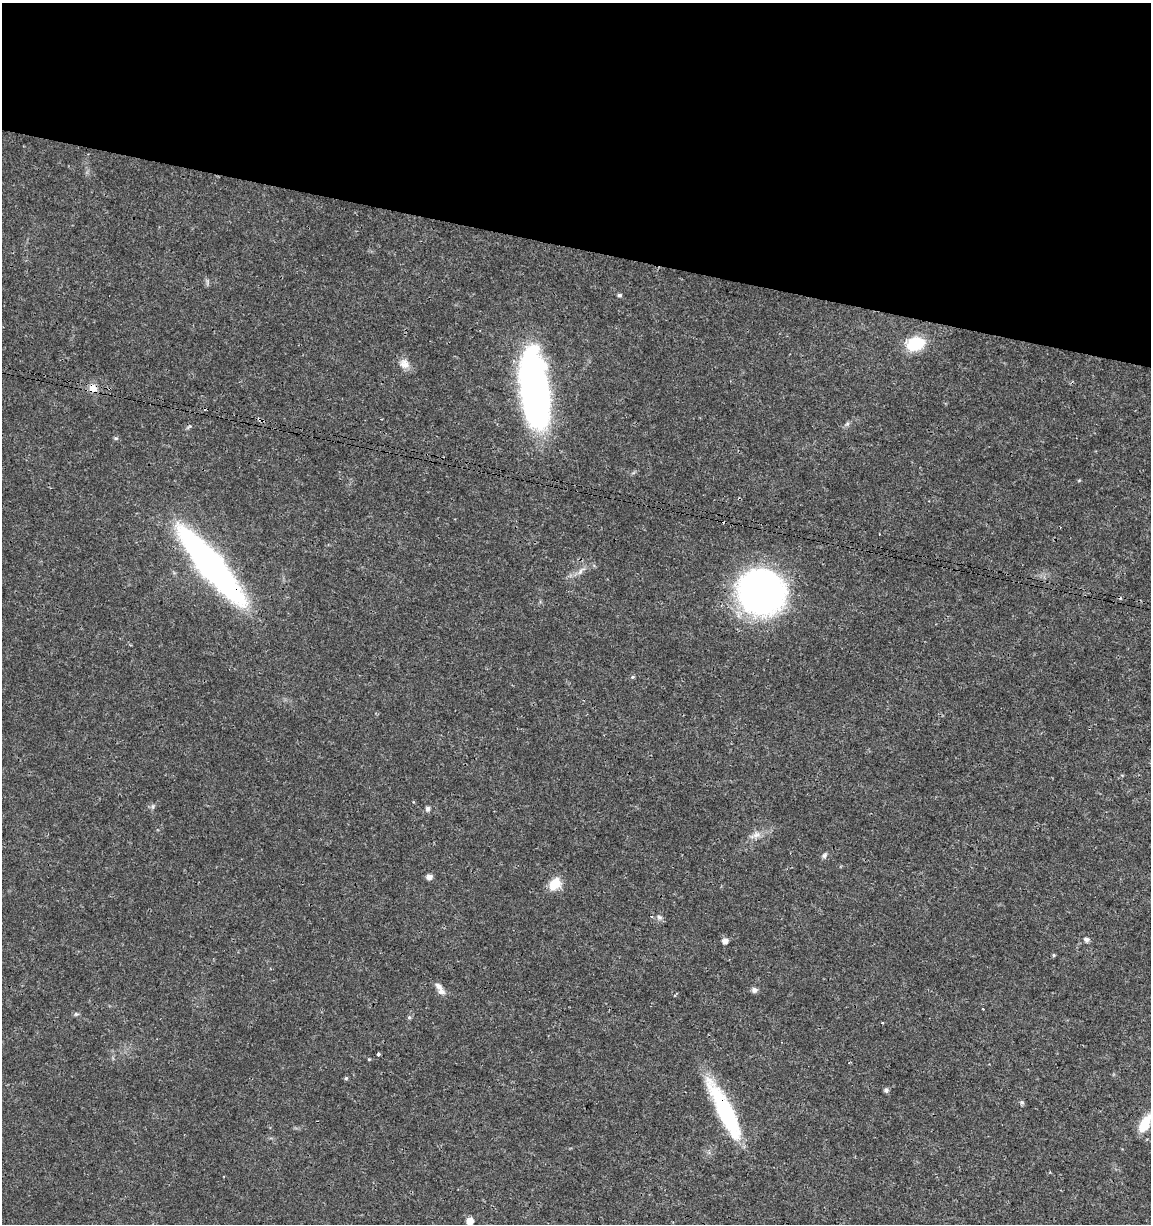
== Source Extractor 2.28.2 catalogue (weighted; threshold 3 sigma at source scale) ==
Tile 2 of 4 x 4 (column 2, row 1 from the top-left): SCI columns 1374-2522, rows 3675-4896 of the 5104 x 4898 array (HDU 1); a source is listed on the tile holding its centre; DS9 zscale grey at full resolution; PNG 1153 x 1226 px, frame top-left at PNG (2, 3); no overlay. Shown black and unused: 20% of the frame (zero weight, under 3 of 4 exposures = <1% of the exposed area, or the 3 px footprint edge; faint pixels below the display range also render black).
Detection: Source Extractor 2.28.2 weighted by HDU 2 'WHT'; one run over the whole footprint, this tile lists its part. Background 0.0189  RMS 0.0018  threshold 0.00796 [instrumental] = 3 sigma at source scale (4.5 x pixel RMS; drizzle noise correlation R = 1.50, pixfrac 1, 0.0396/0.0396 arcsec/px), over >= 5 px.
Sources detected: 35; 2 cosmic-ray / hot-pixel residue — not listed; the other 33 listed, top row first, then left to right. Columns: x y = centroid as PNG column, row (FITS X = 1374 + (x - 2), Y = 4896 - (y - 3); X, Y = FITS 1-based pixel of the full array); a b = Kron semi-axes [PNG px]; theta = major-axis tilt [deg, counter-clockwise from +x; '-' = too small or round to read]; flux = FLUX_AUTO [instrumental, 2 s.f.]
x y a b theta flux
619 295 5 4 - 0.37
915 344 16 12 14 7.8
404 364 14 12 -52 1.5
93 388 11 9 -45 1.5
534 389 74 24 -83 76
847 424 6 4 19 0.32
211 566 61 15 -50 110
581 571 14 6 51 0.89
761 592 41 38 -25 68
632 677 5 4 - 0.25
153 806 6 4 72 0.31
428 808 6 5 - 0.57
756 835 13 8 22 1.2
824 855 7 6 - 0.44
429 877 5 5 - 1.1
555 884 13 10 50 3.7
659 917 8 6 -20 0.54
1086 939 6 5 - 0.64
725 941 5 5 - 1.1
1054 955 5 4 - 0.21
438 986 14 8 -51 1.2
754 990 7 7 - 0.57
76 1014 8 3 -5 0.28
409 1017 6 5 - 0.31
378 1054 4 3 - 0.42
369 1059 4 4 - 0.16
849 1063 3 2 - 0.13
346 1078 4 4 - 0.27
886 1090 7 6 - 0.42
1022 1102 6 4 -1 0.29
725 1111 65 14 -63 19
1145 1124 20 9 62 4.3
470 1221 5 5 - 1.9
Overlapping masked pixels (flux is a lower limit): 3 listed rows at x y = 93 388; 211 566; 725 1111
Isophote crosses this tile's border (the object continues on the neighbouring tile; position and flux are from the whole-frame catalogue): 2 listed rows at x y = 1145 1124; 470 1221